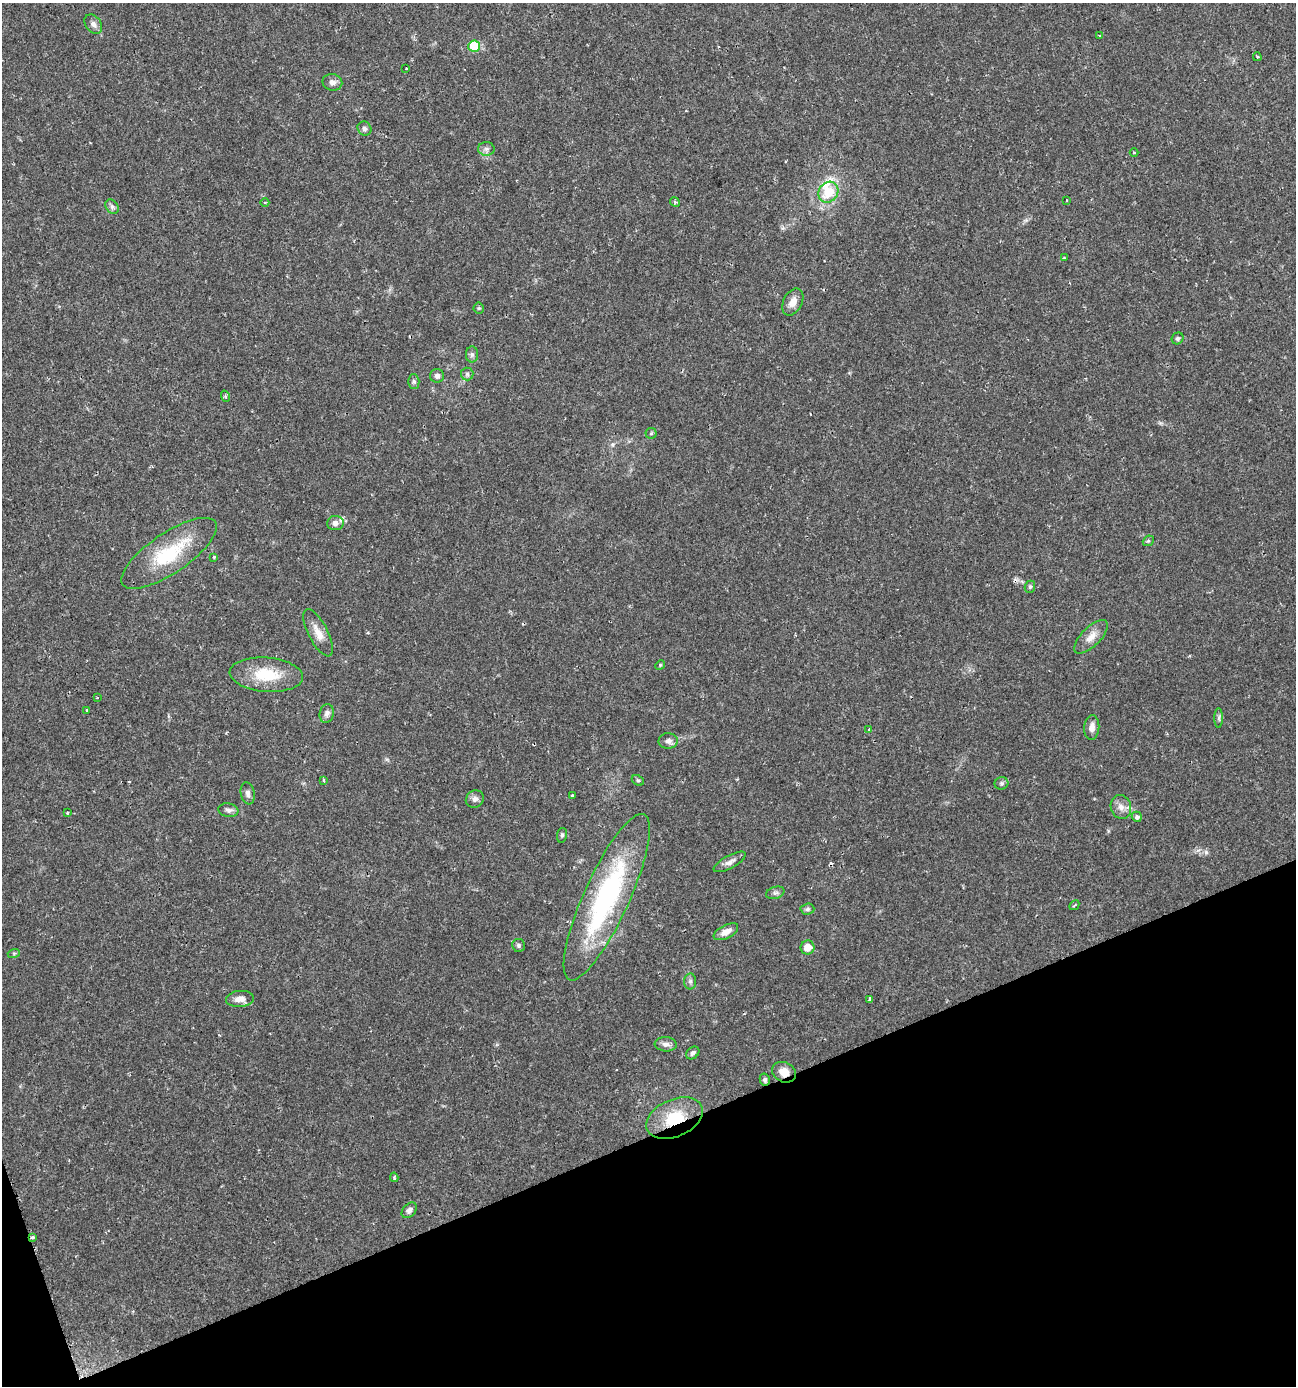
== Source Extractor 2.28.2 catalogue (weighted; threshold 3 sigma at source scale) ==
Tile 14 of 4 x 4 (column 2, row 4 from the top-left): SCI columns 1431-2724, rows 1-1384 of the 5391 x 5539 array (HDU 1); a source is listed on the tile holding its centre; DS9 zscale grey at full resolution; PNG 1298 x 1388 px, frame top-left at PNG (2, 3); each listed source drawn as its Kron ellipse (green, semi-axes under 4 px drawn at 4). Shown black and unused: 19% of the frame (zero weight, under 2 of 3 exposures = <1% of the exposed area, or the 3 px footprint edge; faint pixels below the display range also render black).
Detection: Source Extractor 2.28.2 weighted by HDU 2 'WHT'; one run over the whole footprint, this tile lists its part. Background 0.0335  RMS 0.0032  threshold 0.0146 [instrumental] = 3 sigma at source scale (4.5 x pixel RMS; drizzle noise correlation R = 1.50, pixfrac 1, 0.0396/0.0396 arcsec/px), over >= 5 px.
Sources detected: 79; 6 cosmic-ray / hot-pixel residue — neither listed nor drawn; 2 inside a brighter listed object's ellipse — not listed separately; the other 71 listed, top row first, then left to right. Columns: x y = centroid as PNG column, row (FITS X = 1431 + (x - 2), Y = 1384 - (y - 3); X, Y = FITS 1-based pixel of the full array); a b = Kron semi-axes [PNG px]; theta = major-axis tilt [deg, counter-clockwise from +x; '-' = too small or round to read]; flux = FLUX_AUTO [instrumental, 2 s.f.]
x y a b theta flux
93 24 10 7 -53 1.4
1099 36 3 3 - 2.4
474 46 6 6 - 17
1257 57 4 4 - 0.32
406 68 3 2 - 0.45
332 82 10 8 -12 1.5
364 129 7 6 - 0.9
486 149 8 7 - 1.2
1134 153 4 3 - 0.28
828 192 11 9 53 8.6
1067 200 3 2 - 0.22
265 202 4 3 - 0.33
675 202 5 4 - 0.48
112 206 8 6 -53 0.93
1064 258 4 3 - 0.35
793 302 14 9 62 2.8
479 308 5 5 - 0.42
1178 338 6 5 - 0.66
472 354 8 6 90 0.9
467 374 6 6 - 0.77
437 376 7 7 - 1.2
414 381 7 5 -88 0.68
225 396 6 3 -71 0.45
651 433 5 5 - 0.49
335 523 8 7 - 1.5
1148 541 6 4 41 0.54
169 553 56 20 34 19
214 557 4 4 - 0.41
1030 587 6 5 - 0.6
318 633 26 9 -63 3.9
1091 637 21 9 45 3.4
660 665 5 4 - 0.38
266 675 37 17 -5 12
97 697 3 2 - 0.58
86 710 3 3 - 1.9
327 714 9 7 78 1.2
1219 718 10 4 90 0.69
1092 728 12 7 84 2.3
869 730 4 3 - 0.49
668 741 10 7 3 1.4
323 780 3 3 - 0.57
638 780 6 4 -28 0.51
1001 783 7 6 - 0.73
248 793 11 7 -79 1.3
572 796 4 2 - 0.34
475 799 9 8 - 1.3
1121 807 12 10 -71 2.4
228 810 10 7 -9 1.1
67 813 3 3 - 0.45
1137 817 5 5 - 1.4
562 835 7 5 80 0.63
730 862 18 6 28 1.7
775 893 9 6 17 0.91
607 897 91 23 66 57
1074 905 5 2 - 0.33
807 909 7 5 3 0.76
726 932 13 6 27 2.6
519 945 6 6 - 0.73
807 947 7 7 - 3.5
14 953 6 4 18 0.44
690 981 8 6 88 0.89
240 999 14 8 5 2.6
870 999 4 3 - 2.3
666 1044 11 7 -5 1.5
693 1053 7 5 41 0.89
784 1072 12 10 -24 2.9
765 1080 6 5 - 0.8
675 1118 30 18 24 13
394 1177 5 3 - 0.46
409 1210 9 6 47 1.2
32 1237 3 3 - 0.59
Overlapping masked pixels (flux is a lower limit): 3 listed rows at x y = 784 1072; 675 1118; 32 1237
Unlisted compact peaks at least as high as the median listed source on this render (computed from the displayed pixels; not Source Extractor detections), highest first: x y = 1206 852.